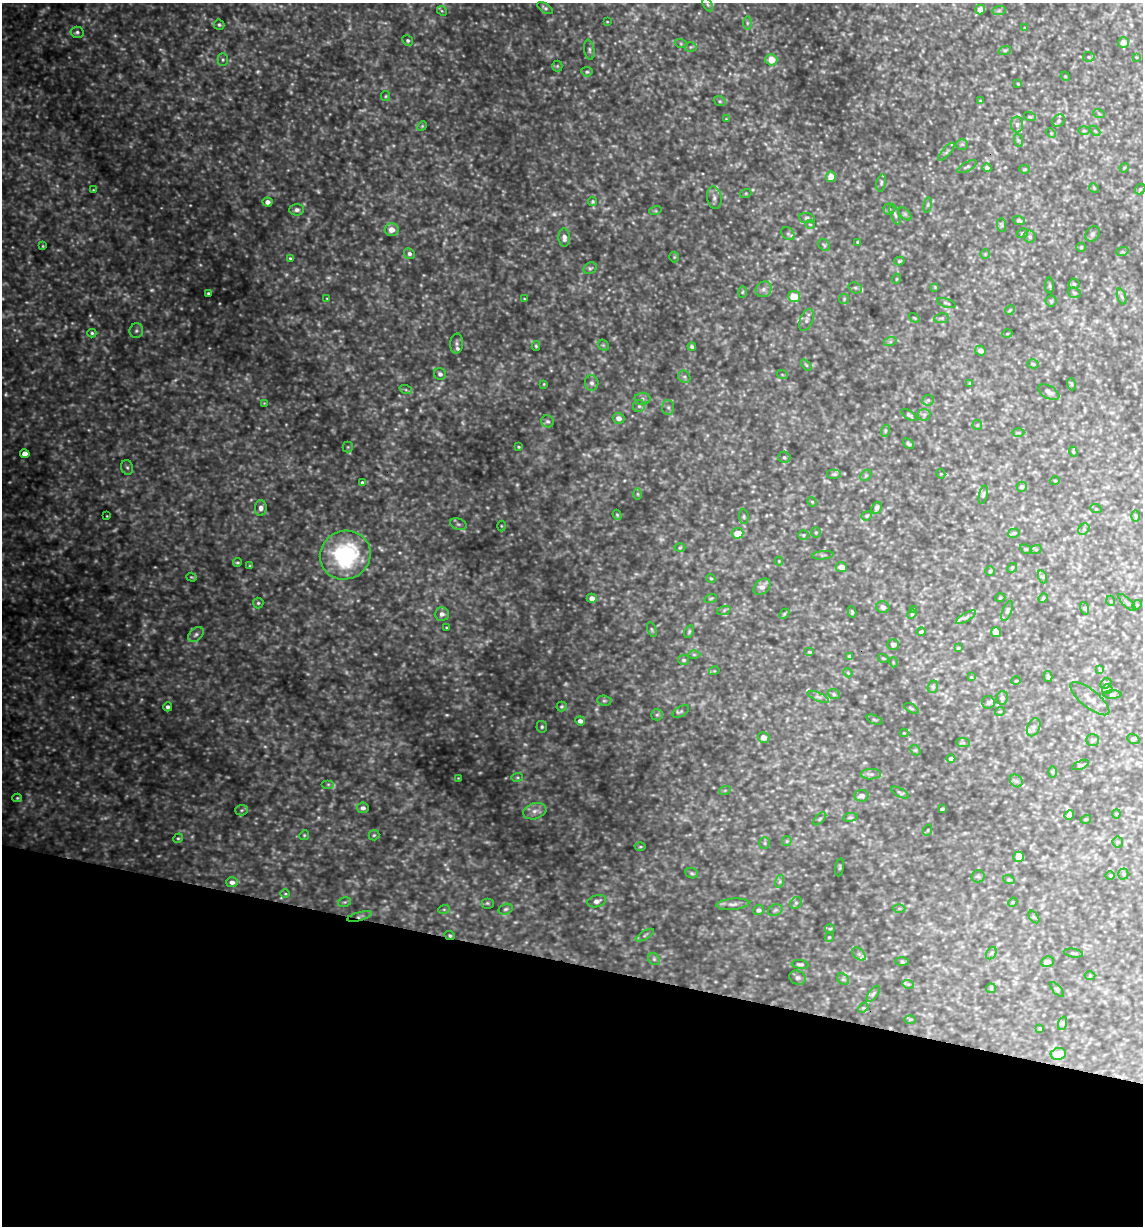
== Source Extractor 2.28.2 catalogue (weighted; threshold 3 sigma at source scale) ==
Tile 15 of 4 x 4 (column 3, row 4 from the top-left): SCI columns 2400-3540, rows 1-1224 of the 4916 x 4899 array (HDU 1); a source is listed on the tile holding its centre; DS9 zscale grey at full resolution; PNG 1145 x 1228 px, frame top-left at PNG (2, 3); each listed source drawn as its Kron ellipse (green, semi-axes under 4 px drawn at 4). Shown black and unused: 21% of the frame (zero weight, under 3 of 4 exposures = <1% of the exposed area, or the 3 px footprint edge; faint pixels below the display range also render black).
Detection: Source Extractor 2.28.2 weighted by HDU 2 'WHT'; one run over the whole footprint, this tile lists its part. Background 0.424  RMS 0.053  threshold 0.239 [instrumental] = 3 sigma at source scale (4.5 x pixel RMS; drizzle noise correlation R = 1.50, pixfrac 1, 0.05/0.05 arcsec/px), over >= 5 px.
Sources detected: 401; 80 too faint to see at this stretch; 1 cosmic-ray / hot-pixel residue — neither listed nor drawn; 4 inside a brighter listed object's ellipse — not listed separately; the other 316 listed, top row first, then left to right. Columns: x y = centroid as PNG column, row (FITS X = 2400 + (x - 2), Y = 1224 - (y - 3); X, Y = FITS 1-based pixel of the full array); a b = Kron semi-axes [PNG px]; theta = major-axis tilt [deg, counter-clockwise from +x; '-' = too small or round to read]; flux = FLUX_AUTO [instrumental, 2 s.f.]
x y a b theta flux
708 5 7 4 -59 11
545 8 9 4 -34 12
980 10 5 5 - 45
442 11 5 4 - 6.3
999 11 7 4 1 11
607 22 3 2 - 3.8
747 23 6 4 90 9.9
219 25 5 5 - 8.9
1024 28 4 2 - 3.9
77 32 6 5 - 13
408 41 5 5 - 12
1123 42 5 5 - 37
681 44 6 4 -19 8.6
691 47 6 5 - 8.7
589 50 10 5 -80 13
1005 50 6 4 18 7.7
1089 57 6 5 - 9.4
1136 57 4 2 - 3.7
223 60 6 5 - 10
771 60 6 5 - 83
557 66 5 5 - 6.9
587 72 6 4 -9 9.9
1065 76 5 4 - 4.5
1018 84 3 2 - 4.3
386 96 5 4 - 6.3
720 101 6 4 -21 8.5
980 101 4 4 - 4.8
1099 114 6 3 -21 6.6
1030 117 6 3 -18 6
726 119 3 3 - 3.9
1059 121 7 5 46 11
1017 124 8 6 90 15
422 126 5 4 - 5.9
1084 131 6 4 0 7.4
1095 131 6 3 -44 5.8
1051 133 5 4 - 6
1018 140 7 4 -71 8.8
962 144 6 5 - 9.3
946 152 11 4 50 12
967 167 10 4 29 11
987 168 4 4 - 17
1124 168 5 4 - 5.3
1025 169 5 4 - 6.3
831 177 5 5 - 68
881 183 8 4 77 11
1094 188 5 4 - 5.2
1140 189 6 4 48 7
93 190 4 3 - 4.1
746 193 5 3 - 5.8
714 198 11 7 -80 24
593 201 4 4 - 7.7
267 202 5 4 - 29
928 205 8 4 81 8.3
889 209 5 5 - 8.5
297 210 7 5 2 19
655 211 6 4 17 7.2
895 214 10 4 -70 13
905 214 8 4 -45 11
807 218 8 5 -7 11
1019 220 6 4 -21 7.7
810 224 5 3 - 4.1
1002 225 7 4 -89 8.8
391 229 7 6 - 53
1022 233 6 4 21 7.8
788 234 7 5 -43 11
1092 234 8 6 53 13
1030 237 6 6 - 11
564 238 9 5 -85 25
858 242 4 3 - 11
824 245 6 5 - 9.6
43 246 4 4 - 5.3
1081 247 5 4 - 5.5
1122 252 6 4 18 6.9
409 254 5 5 - 16
985 254 5 5 - 6.8
674 257 5 5 - 6.7
290 258 4 3 - 6.6
899 261 5 3 - 6.8
590 268 7 5 29 9.7
896 279 5 3 - 4.2
1074 284 5 5 - 9.2
1050 286 8 4 -90 6.8
935 287 3 3 - 4.1
855 288 7 5 -20 12
764 289 8 7 - 22
742 292 6 4 87 6.2
208 293 3 3 - 7.8
1074 293 7 5 -21 8.5
794 297 6 5 - 120
1122 297 8 3 -71 8.9
327 299 4 2 - 4
524 299 3 3 - 4.4
844 299 5 5 - 7
1051 301 5 5 - 8.8
946 303 10 3 -18 7.1
1010 310 5 4 - 6.2
914 318 6 3 -36 4.6
942 318 7 5 10 9.2
806 320 11 6 70 20
136 331 7 6 - 15
92 333 4 4 - 8.1
1007 334 5 3 - 4.3
890 342 6 4 19 8
456 343 10 6 87 17
603 345 6 4 -43 8.4
536 346 5 4 - 7.3
692 346 4 3 - 11
980 350 5 5 - 24
1033 364 6 4 -16 7.4
806 365 6 3 -53 6
440 374 6 5 - 18
782 374 5 3 - 4.9
684 377 6 5 - 12
592 383 8 7 - 18
970 383 4 4 - 4.7
544 384 4 3 - 5
1071 384 6 4 -71 6.1
406 390 6 4 -19 8.9
1049 392 11 6 -29 20
642 399 8 6 -1 15
928 400 5 5 - 8.8
264 403 4 4 - 4.2
639 406 6 6 - 14
668 407 7 6 - 14
909 415 9 3 -33 9.2
924 415 6 5 - 11
619 418 6 5 - 30
547 421 7 6 - 13
977 425 5 5 - 6.2
885 431 6 4 72 7.8
1018 433 6 4 -1 7.4
908 444 6 4 -44 9.8
348 447 5 5 - 6.5
518 447 4 3 - 5.7
1073 452 5 4 - 5.7
25 454 5 4 - 54
784 457 6 5 - 9.2
127 467 7 5 -73 12
834 474 7 5 0 11
941 474 5 4 - 4.8
866 475 6 4 45 8.1
1055 481 5 3 - 5.1
362 483 3 3 - 9.1
1022 487 5 5 - 15
638 494 6 4 -89 7.4
983 495 9 4 76 9.5
812 502 5 4 - 5.5
261 508 8 6 88 24
877 508 6 5 - 17
1096 509 6 3 -18 5.9
617 515 5 4 - 7.2
107 516 3 2 - 3.6
867 516 5 4 - 7.5
1136 516 6 4 -88 6.3
744 517 7 4 -85 8.8
458 524 8 5 -19 12
501 526 5 3 - 5.6
1084 529 6 5 - 10
816 532 5 5 - 7.2
737 533 6 5 - 85
1014 533 6 4 16 9.2
803 535 5 4 - 7
680 548 5 3 - 5.5
1026 549 6 4 -32 5.4
1036 549 6 4 18 6.3
345 555 25 24 - 680
823 555 11 3 5 9.5
779 561 4 4 - 5
237 562 4 4 - 6.7
250 566 3 3 - 6.6
841 567 6 5 - 41
1012 568 5 4 - 5.6
990 571 5 5 - 7.2
192 577 5 4 - 6.5
1043 577 7 4 -71 7.6
711 578 5 4 - 6.7
762 587 9 6 41 28
592 598 5 4 - 34
711 598 6 4 19 7.3
1000 598 5 3 - 4.5
1043 598 5 4 - 6.7
1111 601 5 3 - 4.5
258 603 5 5 - 9
1127 603 11 4 -44 11
1137 605 5 4 - 5.8
883 607 6 6 - 24
1084 608 6 4 -71 7.4
724 610 7 4 19 9.4
914 610 4 3 - 5.7
1007 611 10 4 68 13
852 612 5 3 - 7.8
442 614 7 6 - 26
784 614 6 4 46 6.9
912 614 5 4 - 6.3
966 617 11 3 30 13
447 628 4 2 - 5
652 629 8 4 -68 7.9
689 632 7 4 64 7.8
921 632 4 3 - 8.6
996 632 5 5 - 48
196 634 9 6 40 18
893 645 6 5 - 19
958 648 4 3 - 5.2
809 652 5 4 - 6.7
694 655 6 4 -1 7.7
849 656 4 3 - 5.6
883 658 5 3 - 5
683 660 5 5 - 10
893 662 5 3 - 4.3
1100 670 4 4 - 5
714 671 5 3 - 4.5
848 673 4 3 - 4.4
971 677 3 3 - 3.7
1048 677 5 4 - 7.8
1016 681 5 3 - 4.7
1106 683 6 4 44 8.7
933 687 6 5 - 9.1
1107 689 5 5 - 8.5
834 694 6 5 - 8.6
1113 694 9 4 1 8.9
818 697 11 4 -24 14
1002 698 7 5 80 12
1090 699 24 9 -39 41
604 701 7 5 -7 10
988 702 6 6 - 11
561 706 5 5 - 9
168 707 4 4 - 15
911 708 8 3 -30 7
681 711 9 5 31 10
1000 711 5 3 - 4.2
657 715 6 5 - 9.7
874 720 8 2 -21 6.1
580 721 5 4 - 24
542 727 6 5 - 9
1034 727 9 6 65 17
904 733 4 4 - 4.8
764 737 6 5 - 37
1133 739 6 4 -21 7.5
1093 740 6 5 - 9.6
963 743 7 4 -2 10
915 750 6 4 -42 7.1
951 758 4 4 - 15
1081 765 9 3 22 7.8
1052 772 6 4 -90 6.4
871 774 10 5 2 16
517 777 6 3 8 5.7
458 778 2 2 - 3
1016 781 7 5 -45 12
328 784 6 4 0 8.7
725 790 6 3 19 6.2
900 793 9 4 -29 9.3
862 796 7 6 - 25
17 798 5 4 - 6.4
363 808 6 5 - 20
942 809 4 3 - 11
242 810 6 5 - 9.3
535 811 12 8 18 31
1116 814 4 4 - 5.4
1069 815 5 4 - 30
850 817 7 3 8 6.6
820 819 8 3 45 6.8
1086 819 5 3 - 5
928 830 5 3 - 4.4
304 835 5 4 - 6.6
374 835 5 5 - 7.5
178 838 5 4 - 7.8
787 841 5 5 - 6.8
1118 842 5 5 - 8
765 843 6 5 - 8.9
640 847 5 3 - 5.8
1019 857 5 5 - 52
840 867 9 2 80 5.7
692 873 6 5 - 9.5
1123 874 5 5 - 7.8
1110 875 4 3 - 4.9
978 876 6 6 - 9.7
1009 880 6 4 -18 6.4
780 881 6 4 72 9.4
232 882 6 5 - 24
285 894 4 3 - 5.1
597 901 9 6 16 23
345 902 6 4 10 8.7
1013 902 5 3 - 5.3
487 903 6 5 - 8.5
796 903 6 5 - 9.7
733 904 16 5 4 22
899 908 6 4 1 7.7
444 909 6 4 18 7.3
506 909 7 5 17 12
758 910 5 5 - 15
775 910 7 5 22 13
359 916 13 3 16 18
1034 917 7 3 -52 7.4
830 929 5 4 - 6.7
450 935 5 4 - 8.5
645 935 10 3 30 9.8
829 937 4 4 - 5
991 953 7 4 59 8.9
1073 953 10 4 -9 9.2
859 954 8 5 -44 15
654 959 6 5 - 11
902 962 7 4 -1 7.7
1047 962 6 5 - 21
800 964 8 4 -7 12
1090 976 5 3 - 5.2
797 978 8 7 - 16
843 979 6 5 - 11
908 984 6 3 -17 7.1
991 988 5 5 - 6.5
1057 989 9 4 -48 8.2
873 994 9 4 54 12
863 1008 6 4 42 7.4
910 1019 6 4 1 5.7
1063 1023 7 4 71 9.2
1040 1029 3 3 - 4.9
1058 1054 8 6 7 84
Overlapping masked pixels (flux is a lower limit): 2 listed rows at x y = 359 916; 450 935
Unlisted compact peaks at least as high as the median listed source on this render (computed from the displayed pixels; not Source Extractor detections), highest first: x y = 487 842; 705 764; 155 567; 594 90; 159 856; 190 205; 395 837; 605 867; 515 922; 399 552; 457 915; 350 453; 753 190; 444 243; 476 736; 480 772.